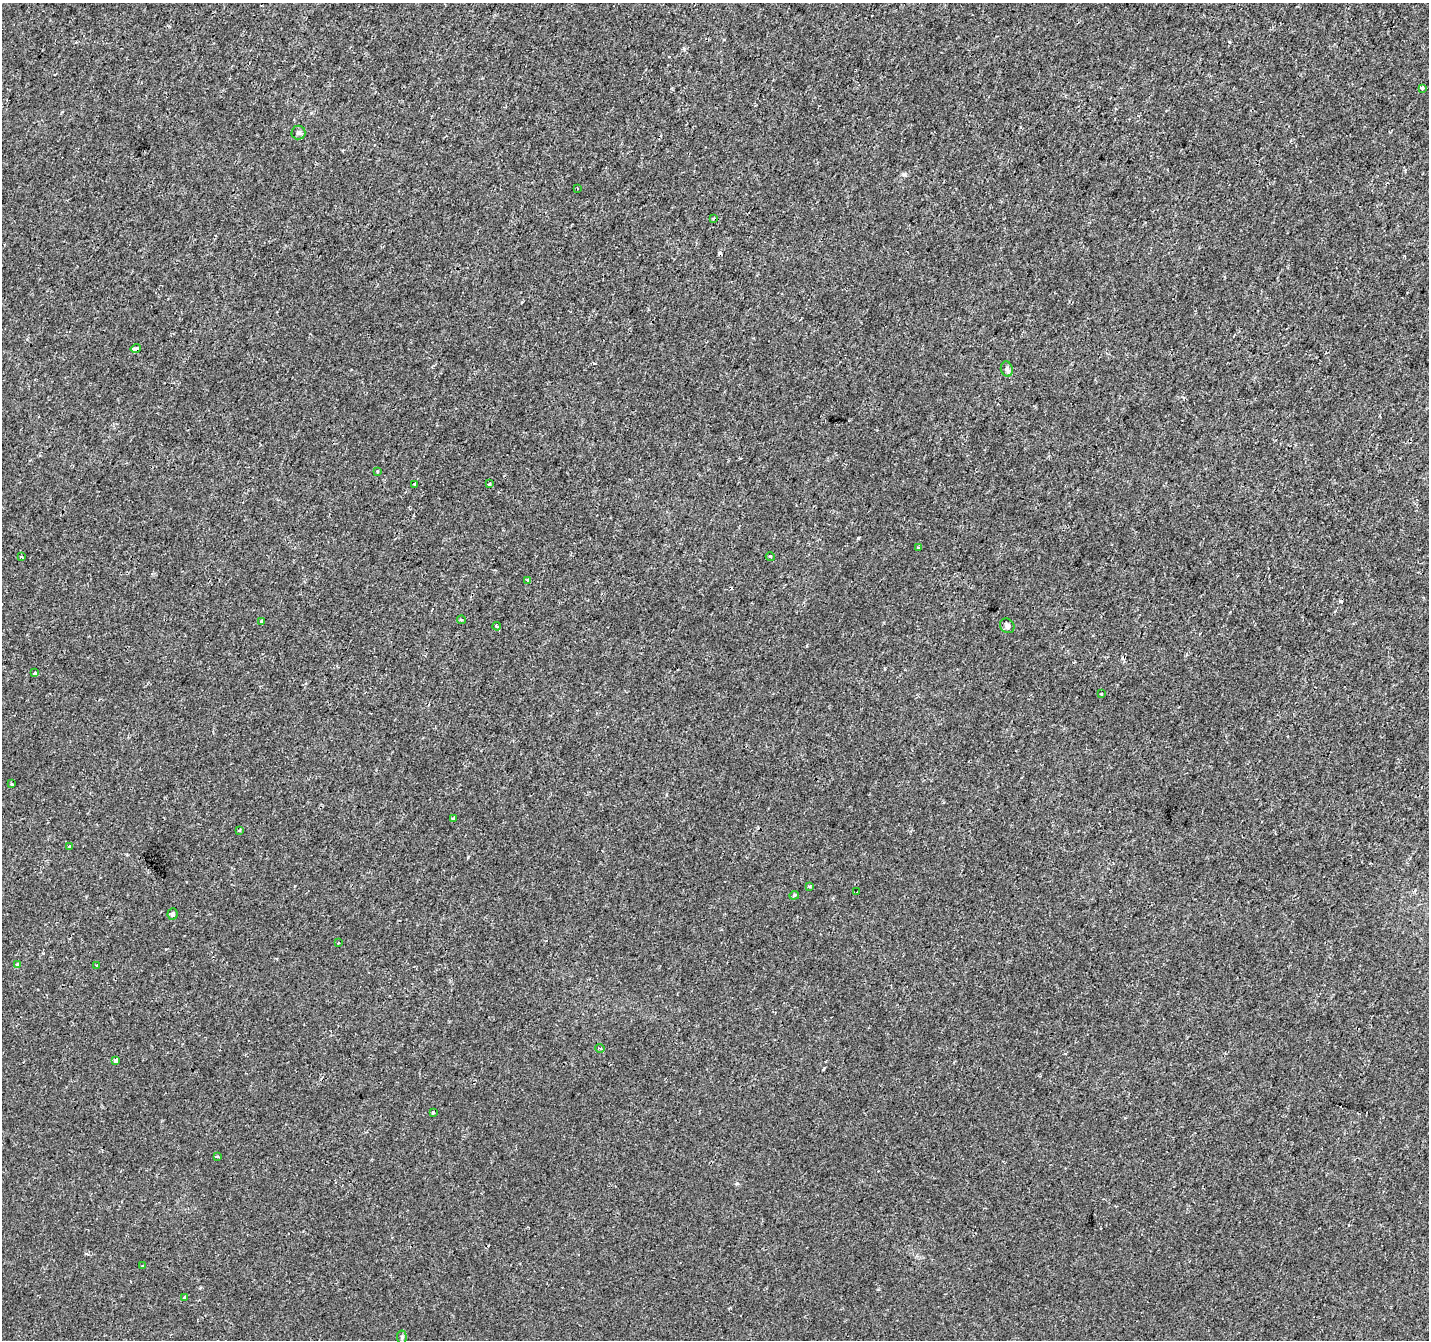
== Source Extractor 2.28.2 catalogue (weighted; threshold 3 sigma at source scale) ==
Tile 10 of 4 x 4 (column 2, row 3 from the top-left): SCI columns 1428-2854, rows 1540-2877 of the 5715 x 5822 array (HDU 1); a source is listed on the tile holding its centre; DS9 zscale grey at full resolution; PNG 1431 x 1342 px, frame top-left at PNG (2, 3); each listed source drawn as its Kron ellipse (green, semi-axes under 4 px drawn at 4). Shown black and unused: <1% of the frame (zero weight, under 2 of 3 exposures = <1% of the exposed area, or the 3 px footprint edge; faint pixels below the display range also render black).
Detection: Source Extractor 2.28.2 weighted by HDU 2 'WHT'; one run over the whole footprint, this tile lists its part. Background 2.51e-04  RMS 0.0022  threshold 0.0101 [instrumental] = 3 sigma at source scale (4.5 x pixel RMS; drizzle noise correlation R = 1.50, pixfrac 1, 0.0396/0.0396 arcsec/px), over >= 5 px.
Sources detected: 43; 6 cosmic-ray / hot-pixel residue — neither listed nor drawn; the other 37 listed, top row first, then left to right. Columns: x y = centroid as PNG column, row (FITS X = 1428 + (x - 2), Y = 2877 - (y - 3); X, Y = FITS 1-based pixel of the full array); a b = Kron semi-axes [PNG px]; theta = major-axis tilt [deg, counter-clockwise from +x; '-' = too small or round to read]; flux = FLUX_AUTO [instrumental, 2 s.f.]
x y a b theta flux
1422 88 3 3 - 1.3
298 132 7 7 - 0.51
577 188 2 2 - 0.18
713 218 3 3 - 0.22
136 348 5 3 - 1.2
1007 369 7 6 - 0.66
378 471 3 3 - 0.33
414 484 3 3 - 0.45
489 484 3 3 - 0.47
918 547 3 2 - 0.29
22 557 4 3 - 0.22
770 557 4 4 - 0.28
528 581 3 3 - 2.5
461 620 4 3 - 0.41
261 621 3 3 - 0.53
497 626 4 3 - 0.57
1007 626 8 6 -47 0.65
35 673 3 3 - 0.41
1101 694 2 2 - 0.22
11 784 3 3 - 0.31
453 818 4 2 - 0.38
239 830 4 3 - 0.26
70 846 3 3 - 0.63
810 886 3 3 - 0.66
857 892 3 2 - 0.23
794 895 5 3 - 0.33
173 914 6 5 - 0.55
338 943 3 2 - 0.31
18 965 4 3 - 0.88
96 965 3 2 - 0.17
600 1048 5 3 - 0.22
116 1060 4 3 - 2.8
433 1112 3 3 - 0.65
217 1156 4 2 - 0.23
143 1266 3 3 - 0.48
185 1298 4 3 - 0.3
402 1337 7 5 -85 0.39
Overlapping masked pixels (flux is a lower limit): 1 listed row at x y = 136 348
Unlisted compact peaks at least as high as the median listed source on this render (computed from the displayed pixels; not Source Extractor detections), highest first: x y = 737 1183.